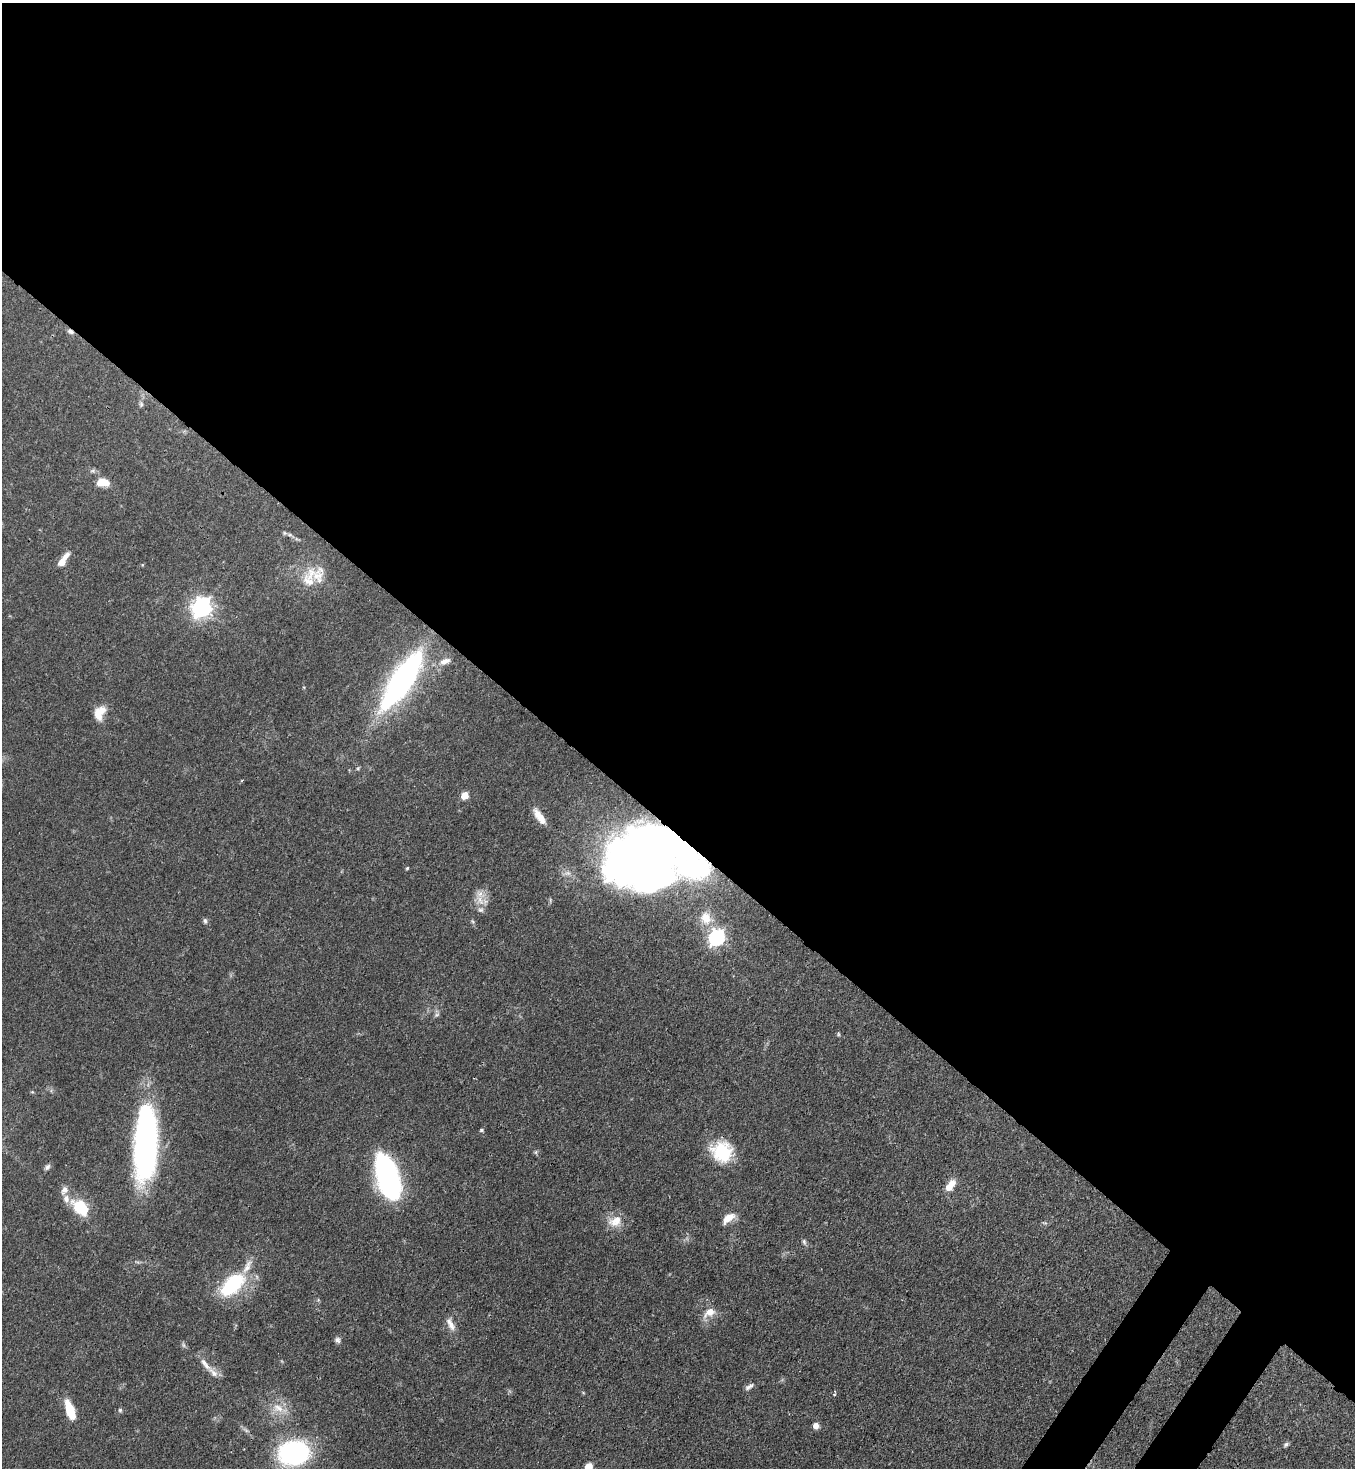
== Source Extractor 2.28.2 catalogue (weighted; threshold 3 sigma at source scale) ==
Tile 3 of 4 x 4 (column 3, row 1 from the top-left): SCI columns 2932-4284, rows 4456-5921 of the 6003 x 5981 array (HDU 1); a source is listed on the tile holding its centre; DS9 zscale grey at full resolution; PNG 1357 x 1470 px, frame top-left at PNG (2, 3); no overlay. Shown black and unused: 58% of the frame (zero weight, under 3 of 4 exposures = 7% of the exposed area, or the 3 px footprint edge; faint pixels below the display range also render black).
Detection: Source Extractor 2.28.2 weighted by HDU 2 'WHT'; one run over the whole footprint, this tile lists its part. Background 0.0602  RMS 0.0036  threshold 0.0162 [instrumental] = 3 sigma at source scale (4.5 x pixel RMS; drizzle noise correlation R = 1.50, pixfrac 1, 0.05/0.05 arcsec/px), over >= 5 px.
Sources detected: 55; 2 inside a brighter object's white glare — not listed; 6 inside a brighter listed object's ellipse — not listed separately; the other 47 listed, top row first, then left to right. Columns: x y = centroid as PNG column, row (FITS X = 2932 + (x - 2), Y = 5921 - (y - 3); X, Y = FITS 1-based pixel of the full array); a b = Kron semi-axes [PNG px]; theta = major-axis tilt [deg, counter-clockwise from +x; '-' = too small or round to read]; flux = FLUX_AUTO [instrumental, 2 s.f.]
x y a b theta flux
70 332 9 6 -22 1.2
141 404 7 5 71 0.81
102 482 11 7 -1 7.2
290 535 6 4 -18 0.65
63 560 18 6 56 4.6
309 578 33 17 73 8.7
201 607 8 7 - 190
445 661 16 8 21 2.9
402 681 58 17 56 100
99 713 18 11 63 5.2
465 795 5 5 - 7.2
539 817 22 8 -55 4.6
643 854 55 39 23 420
693 866 37 24 -15 37
407 868 4 4 - 0.45
480 900 17 10 -67 4.3
706 918 19 16 -73 6.3
205 921 8 5 -80 0.73
717 938 7 6 - 110
436 1015 8 4 31 0.78
838 1034 6 4 -89 0.42
481 1130 5 4 - 0.58
146 1146 60 21 88 110
536 1152 6 4 72 0.53
722 1152 24 23 - 16
47 1167 9 6 46 0.98
388 1177 35 14 -72 130
950 1185 14 7 53 5.2
66 1199 11 8 84 2.3
81 1207 14 9 -40 18
728 1218 17 8 38 4
615 1221 21 14 26 5.4
804 1242 8 5 -64 0.75
232 1285 30 15 43 27
709 1312 17 10 32 4
450 1324 20 8 -63 2.9
337 1340 8 7 - 1.1
205 1364 24 7 -49 3.1
749 1387 13 5 32 1.3
834 1395 4 4 - 0.48
278 1408 17 11 -27 4.9
70 1410 22 9 -70 8.8
120 1410 5 5 - 0.58
816 1426 6 6 - 2.4
1286 1444 7 5 30 0.77
294 1453 27 21 6 59
588 1467 7 6 - 5.1
Overlapping masked pixels (flux is a lower limit): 4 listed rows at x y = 70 332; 643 854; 693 866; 388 1177
Isophote crosses this tile's border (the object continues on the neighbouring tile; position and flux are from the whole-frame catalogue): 1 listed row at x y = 588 1467